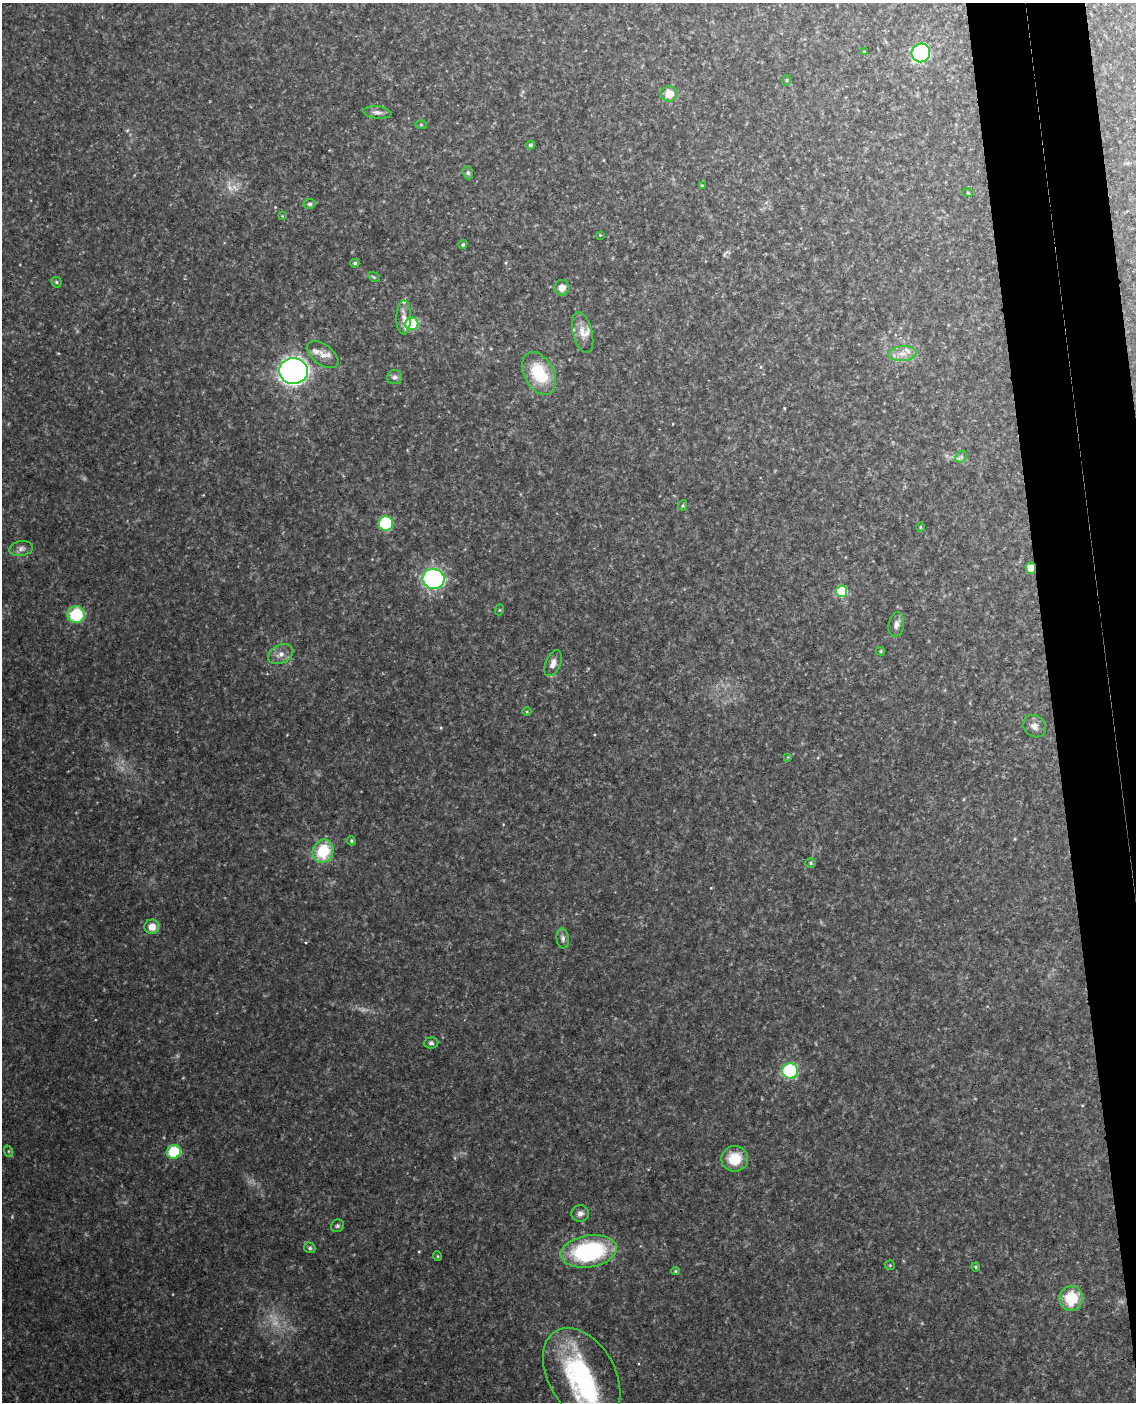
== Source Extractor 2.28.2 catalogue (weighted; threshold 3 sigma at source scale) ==
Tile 6 of 4 x 3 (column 2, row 2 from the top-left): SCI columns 1193-2326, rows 1643-3042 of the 4651 x 4581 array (HDU 1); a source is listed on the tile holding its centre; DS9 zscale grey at full resolution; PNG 1138 x 1404 px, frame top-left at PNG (2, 3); each listed source drawn as its Kron ellipse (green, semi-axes under 4 px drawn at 4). Shown black and unused: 7% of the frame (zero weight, under 3 of 4 exposures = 6% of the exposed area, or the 3 px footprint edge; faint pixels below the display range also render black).
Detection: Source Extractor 2.28.2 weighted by HDU 2 'WHT'; one run over the whole footprint, this tile lists its part. Background 0.131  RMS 0.011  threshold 0.0473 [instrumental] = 3 sigma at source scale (4.5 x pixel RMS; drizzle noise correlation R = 1.50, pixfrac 1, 0.05/0.05 arcsec/px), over >= 5 px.
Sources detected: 70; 3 too faint to see at this stretch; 1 inside a brighter object's white glare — neither listed nor drawn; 3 inside a brighter listed object's ellipse — not listed separately; the other 63 listed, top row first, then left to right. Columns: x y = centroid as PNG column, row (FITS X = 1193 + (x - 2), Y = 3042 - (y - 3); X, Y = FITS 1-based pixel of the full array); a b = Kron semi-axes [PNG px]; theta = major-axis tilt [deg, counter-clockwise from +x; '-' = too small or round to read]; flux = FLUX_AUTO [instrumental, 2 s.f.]
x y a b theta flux
864 51 3 3 - 0.9
921 53 9 9 - 150
787 80 5 3 - 1
669 94 8 7 - 14
377 112 14 6 -6 4.6
421 125 6 4 -2 1.2
531 145 4 4 - 2.4
468 173 7 5 -74 2.2
702 186 3 3 - 1
968 193 5 3 - 0.94
310 204 6 5 - 2.1
282 216 4 4 - 0.78
600 235 3 3 - 0.67
463 244 4 3 - 1.3
355 263 4 4 - 1.7
374 277 6 4 -34 1.3
56 282 5 5 - 1.9
562 288 7 7 - 8.3
404 318 17 7 89 7.6
412 324 7 6 - 58
583 333 21 9 -75 11
902 354 14 7 4 9.3
323 355 18 10 -36 10
293 371 14 13 - 730
539 373 23 15 -61 48
394 377 7 7 - 3.1
961 457 6 5 - 2.3
683 505 5 3 - 1.4
386 523 7 7 - 74
921 527 5 3 - 0.96
21 549 12 7 10 4.9
1031 568 6 5 - 11
433 579 11 10 - 150
842 591 5 5 - 86
499 610 5 3 - 0.97
76 615 8 8 - 51
896 625 12 7 81 5
880 651 4 4 - 1.1
281 654 13 9 26 7.7
553 663 13 7 67 7.1
527 711 4 3 - 0.93
1034 726 12 10 -43 6.6
788 757 4 4 - 0.81
351 841 4 3 - 1.2
323 851 12 10 71 44
811 863 5 4 - 1.4
152 927 7 7 - 10
563 938 10 6 -84 3.3
431 1043 7 5 5 2.4
790 1071 8 7 - 79
8 1151 6 3 -71 1.1
174 1152 7 6 - 55
735 1159 13 12 - 25
580 1213 9 8 - 4.5
337 1226 7 6 - 2.1
310 1248 6 5 - 1.9
589 1251 28 16 9 130
437 1256 5 3 - 0.9
890 1265 5 4 - 1.3
976 1267 4 4 - 1.2
675 1271 4 4 - 1.1
1071 1298 12 11 - 40
582 1376 51 33 -60 150
Overlapping masked pixels (flux is a lower limit): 1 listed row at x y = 1031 568